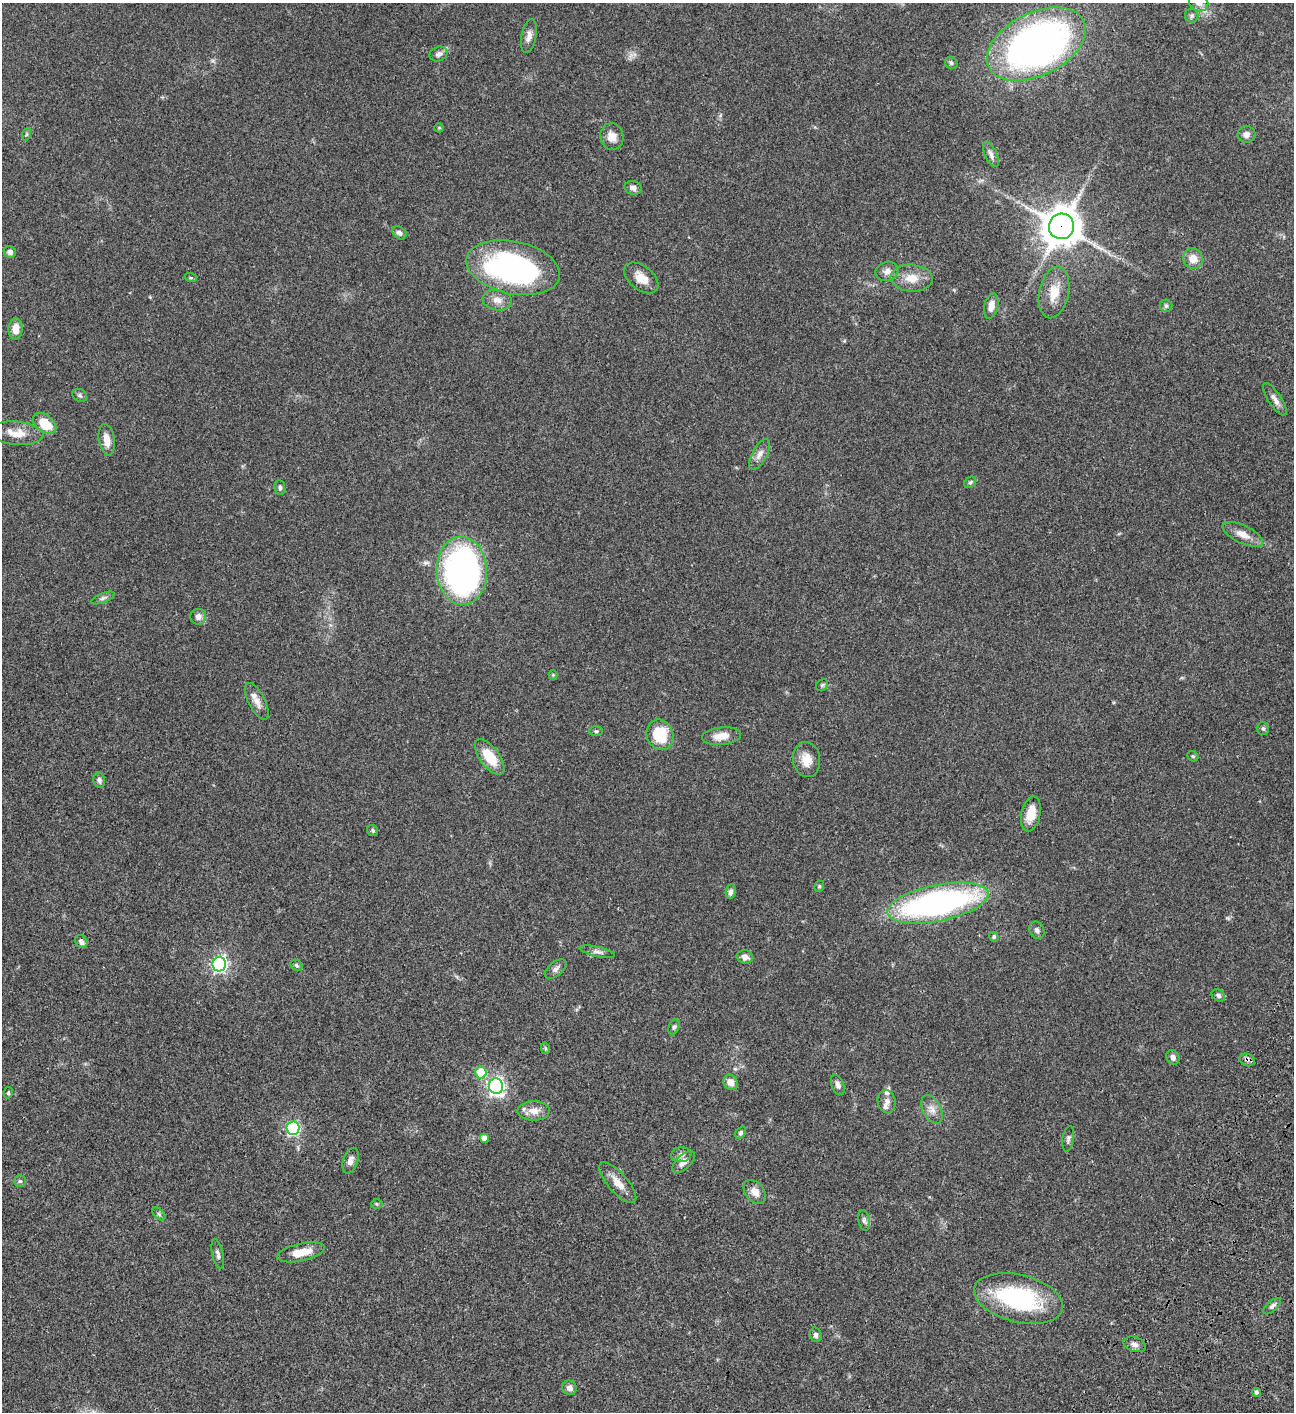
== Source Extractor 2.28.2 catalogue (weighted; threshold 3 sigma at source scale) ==
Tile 6 of 4 x 4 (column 2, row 2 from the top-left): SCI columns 1797-3088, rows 3023-4432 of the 6049 x 6047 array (HDU 1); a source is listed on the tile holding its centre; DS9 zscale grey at full resolution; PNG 1296 x 1414 px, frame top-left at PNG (2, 3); each listed source drawn as its Kron ellipse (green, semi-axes under 4 px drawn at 4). Shown black and unused: <1% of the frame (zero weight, under 3 of 4 exposures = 13% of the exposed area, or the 3 px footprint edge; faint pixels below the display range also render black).
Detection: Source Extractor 2.28.2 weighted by HDU 2 'WHT'; one run over the whole footprint, this tile lists its part. Background 0.064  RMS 0.0059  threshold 0.0264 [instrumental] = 3 sigma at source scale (4.5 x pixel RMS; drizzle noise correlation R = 1.50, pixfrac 1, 0.05/0.05 arcsec/px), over >= 5 px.
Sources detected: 99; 3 inside a brighter listed object's ellipse — not listed separately; the other 96 listed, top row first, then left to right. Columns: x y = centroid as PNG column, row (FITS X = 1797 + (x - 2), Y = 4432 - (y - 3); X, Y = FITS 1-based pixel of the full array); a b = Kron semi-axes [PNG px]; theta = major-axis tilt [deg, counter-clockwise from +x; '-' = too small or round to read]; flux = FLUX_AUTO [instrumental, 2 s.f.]
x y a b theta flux
1199 3 10 8 -30 3.6
1192 16 7 6 - 1.4
529 36 17 7 79 3.6
1036 44 53 31 27 290
439 54 9 7 22 2.2
951 63 7 5 -38 1.1
439 128 5 4 - 0.57
27 134 6 4 71 0.8
1246 134 9 8 - 2.8
612 137 13 11 -78 5.5
991 154 14 6 -65 2.4
633 188 9 6 -14 2.5
1061 226 13 12 - 1300
399 233 8 6 -36 1.8
10 252 6 5 - 1.9
1193 259 10 9 - 5.6
513 268 47 26 -12 130
887 271 12 9 17 3.1
191 278 6 4 -18 0.68
641 278 20 12 -38 7.6
912 278 21 13 -4 8.2
1054 292 26 14 78 10
497 300 14 10 -8 4.5
991 306 13 7 78 4.2
1166 306 6 6 - 1.1
15 329 10 7 87 5.5
80 395 8 6 -38 1.2
1275 399 19 6 -57 3.5
45 423 13 8 -39 13
16 433 27 11 -5 8.5
107 440 16 8 -80 5.6
760 454 17 7 62 3.5
970 482 6 5 - 1
280 487 7 5 -84 1.4
1243 534 22 9 -25 5.6
462 571 34 25 -87 150
103 598 12 4 21 1.6
198 617 8 8 - 2.9
553 675 4 4 - 0.54
822 685 6 5 - 0.98
257 701 20 8 -63 4.2
1263 729 6 6 - 1.2
596 731 7 5 -1 0.91
660 735 15 13 -68 21
722 736 20 9 6 6.5
1193 756 6 5 - 0.72
490 757 21 10 -54 14
807 760 17 13 -82 7.4
99 780 8 6 -78 1.7
1031 814 18 9 77 8.4
373 831 6 5 - 0.94
819 886 6 4 69 0.81
731 892 7 5 81 1.8
938 903 51 18 12 170
1037 930 9 7 -59 1.7
994 937 5 4 - 0.93
81 941 7 6 - 2.4
597 952 18 5 -13 2.2
745 957 8 6 -9 2.7
219 964 7 7 - 150
296 965 6 5 - 0.97
556 969 13 7 39 2.1
1218 995 7 5 -36 1.3
674 1027 8 5 65 1.1
545 1048 6 4 -78 0.63
1173 1057 7 6 - 2
1247 1060 8 6 -21 1.6
481 1072 6 5 - 17
730 1082 8 7 - 4
838 1085 11 6 -69 2.1
496 1086 8 7 - 190
8 1093 6 4 79 0.87
887 1102 11 9 -78 2.9
932 1109 15 9 -64 4.1
534 1111 16 10 0 5.4
293 1128 7 6 - 96
741 1133 6 4 52 1
484 1138 4 4 - 3.2
1068 1139 13 5 82 1.6
681 1155 10 7 8 2.2
350 1161 13 7 71 3.2
684 1162 14 7 44 3.7
20 1181 6 5 - 0.97
618 1183 26 9 -49 6.4
755 1192 13 9 -49 4.6
377 1204 6 5 - 0.76
159 1214 8 4 -45 1
864 1220 10 5 -78 1.6
301 1252 24 8 13 8.9
218 1254 15 5 -77 2
1019 1298 45 24 -14 62
1272 1306 11 5 42 1.5
816 1335 7 6 - 1.5
1135 1344 11 7 -18 2.4
570 1388 7 7 - 2.6
1256 1392 4 4 - 1.1
Overlapping masked pixels (flux is a lower limit): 2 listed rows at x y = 1061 226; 1247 1060
Isophote crosses this tile's border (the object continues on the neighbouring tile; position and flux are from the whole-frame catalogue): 1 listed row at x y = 1199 3